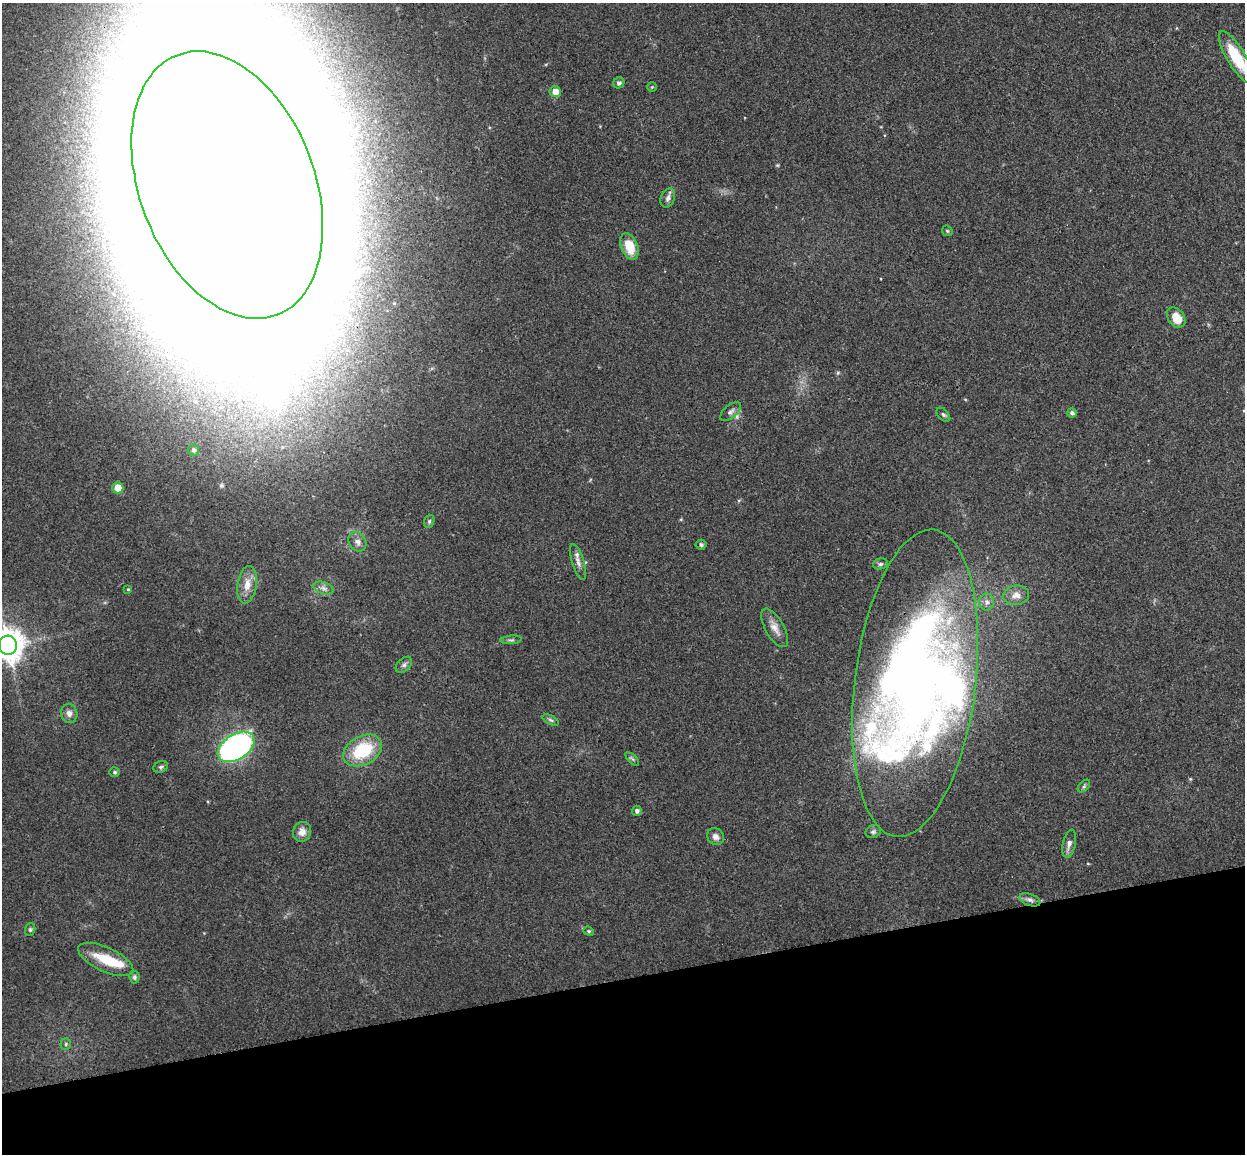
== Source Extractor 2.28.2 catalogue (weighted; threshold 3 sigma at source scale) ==
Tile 14 of 4 x 4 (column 2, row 4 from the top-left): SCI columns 1300-2542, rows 153-1304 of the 5086 x 5028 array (HDU 1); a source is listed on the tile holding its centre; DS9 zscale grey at full resolution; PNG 1247 x 1156 px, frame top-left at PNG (2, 3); each listed source drawn as its Kron ellipse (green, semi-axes under 4 px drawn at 4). Shown black and unused: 15% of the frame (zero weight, under 3 of 4 exposures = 5% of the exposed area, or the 3 px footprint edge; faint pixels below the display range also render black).
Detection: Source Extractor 2.28.2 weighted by HDU 2 'WHT'; one run over the whole footprint, this tile lists its part. Background 0.0743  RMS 0.0078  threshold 0.035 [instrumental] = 3 sigma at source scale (4.5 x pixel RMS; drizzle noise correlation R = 1.50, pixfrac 1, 0.05/0.05 arcsec/px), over >= 5 px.
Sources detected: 55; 5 inside a brighter object's white glare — neither listed nor drawn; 2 inside a brighter listed object's ellipse — not listed separately; the other 48 listed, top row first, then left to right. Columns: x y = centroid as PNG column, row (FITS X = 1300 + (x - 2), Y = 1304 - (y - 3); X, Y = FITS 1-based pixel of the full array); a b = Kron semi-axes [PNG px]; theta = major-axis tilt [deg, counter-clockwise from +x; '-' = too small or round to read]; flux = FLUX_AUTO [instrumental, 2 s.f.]
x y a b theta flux
1236 57 30 9 -59 30
619 83 6 5 - 2.3
652 87 4 4 - 0.83
555 92 5 5 - 7.6
227 185 139 87 -69 18000
668 198 10 7 67 3.1
947 231 6 5 - 0.99
629 246 14 8 -68 16
1176 318 11 8 -53 13
731 412 12 6 39 3
1072 413 5 4 - 2.4
943 415 8 5 -45 1.7
194 450 6 5 - 1.9
118 488 6 5 - 11
429 521 7 5 71 1.4
357 542 10 8 -56 3.9
701 545 5 5 - 1.6
578 562 18 6 -73 4.5
880 564 7 5 15 1.8
247 585 19 9 81 9.4
323 588 10 6 -16 3.3
128 589 4 3 - 0.68
1016 595 13 10 6 5.9
987 602 8 7 - 3.2
775 628 21 9 -60 7.5
511 640 10 3 4 1.5
8 645 9 9 - 1300
404 665 10 6 43 2.5
915 683 154 60 83 700
69 713 9 8 - 4
551 720 8 4 -27 1.8
236 747 20 12 33 210
363 750 21 14 29 39
632 759 8 3 -45 1.2
161 767 7 5 22 1.7
115 772 5 5 - 1.3
1084 786 7 4 46 1.5
637 811 5 5 - 2.1
302 832 10 9 - 5.8
873 832 8 6 24 1.9
715 837 9 8 - 3.9
1069 844 14 6 77 4
1030 900 11 6 -20 3
30 929 6 5 - 1.3
589 931 5 4 - 1.1
106 960 30 12 -25 24
134 977 6 5 - 1.7
66 1044 6 5 - 1.3
Overlapping masked pixels (flux is a lower limit): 1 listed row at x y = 227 185
Isophote crosses this tile's border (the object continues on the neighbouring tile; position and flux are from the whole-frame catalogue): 3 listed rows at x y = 1236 57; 227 185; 8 645